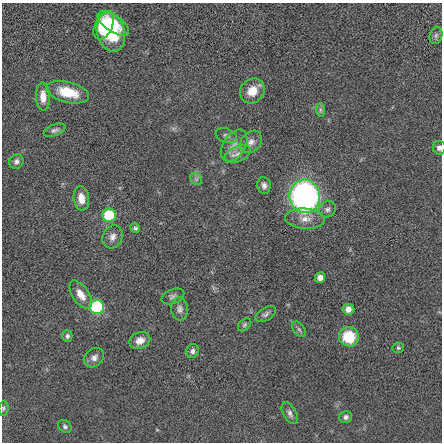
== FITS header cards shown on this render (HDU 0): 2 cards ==
NAXIS1  =                  440 / length of data axis 1
NAXIS2  =                  440 / length of data axis 2

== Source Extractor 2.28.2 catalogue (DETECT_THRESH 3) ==
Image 440 x 440 px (HDU 0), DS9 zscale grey, 1 PNG px = 1 image px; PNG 444 x 444 px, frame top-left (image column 1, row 440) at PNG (2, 3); each listed source drawn as its Kron ellipse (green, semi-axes under 4 px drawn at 4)
Background -0.00724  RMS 1.4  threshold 4.26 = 3 sigma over >= 5 px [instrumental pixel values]
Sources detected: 43; all 43 listed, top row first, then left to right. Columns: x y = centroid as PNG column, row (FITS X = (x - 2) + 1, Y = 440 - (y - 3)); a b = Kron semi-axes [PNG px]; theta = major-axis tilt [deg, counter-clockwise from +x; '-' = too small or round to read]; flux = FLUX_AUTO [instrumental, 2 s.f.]
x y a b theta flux
113 23 18 8 -34 2500
104 25 15 8 64 5000
111 32 20 14 -75 4600
436 35 9 6 75 280
252 91 13 11 47 1300
68 92 22 10 -14 2600
43 97 14 7 -88 910
320 110 7 4 -89 170
55 130 11 5 21 310
226 136 11 7 -21 330
251 142 12 9 48 630
234 146 17 11 56 1100
439 148 7 6 - 320
238 154 14 7 25 600
16 162 7 7 - 330
196 179 7 5 -44 210
264 185 8 6 -81 370
305 196 16 15 - 29000
81 198 12 8 -84 1000
328 209 8 7 - 350
109 215 6 6 - 4900
305 219 20 10 -4 1100
135 228 5 4 - 190
113 237 12 9 65 620
320 278 5 5 - 570
81 295 16 8 -55 1100
173 296 12 7 21 340
97 307 7 7 - 9300
180 309 11 8 -84 440
348 309 6 5 - 710
266 314 11 6 32 290
245 325 8 5 42 190
299 329 8 5 -54 240
67 336 6 5 - 240
349 337 10 10 - 3200
140 341 11 8 23 770
398 348 6 5 - 160
192 351 7 6 - 330
94 358 11 8 42 530
4 408 7 5 83 170
290 413 12 6 -61 350
346 417 6 6 - 300
65 426 7 6 - 230
At the frame edge (FLAGS 8, measured only in part): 2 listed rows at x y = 439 148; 4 408